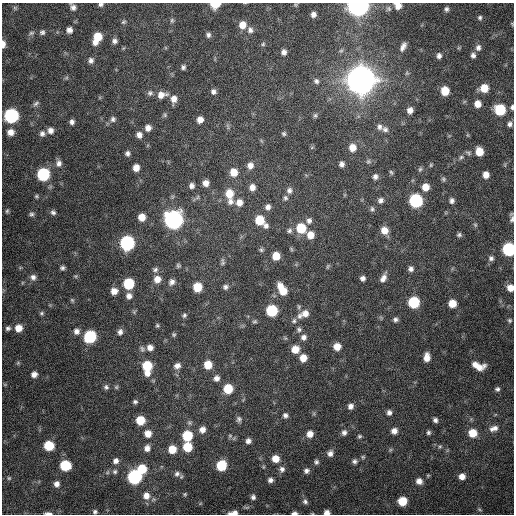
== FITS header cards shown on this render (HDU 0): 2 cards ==
NAXIS1  =                  512 / Axis length
NAXIS2  =                  512 / Axis length

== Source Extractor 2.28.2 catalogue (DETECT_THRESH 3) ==
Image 512 x 512 px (HDU 0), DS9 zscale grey, 1 PNG px = 1 image px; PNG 516 x 516 px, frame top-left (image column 1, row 512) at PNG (2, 3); no overlay
Background 544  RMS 16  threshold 49.3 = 3 sigma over >= 5 px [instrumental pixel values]
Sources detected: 226; all 226 listed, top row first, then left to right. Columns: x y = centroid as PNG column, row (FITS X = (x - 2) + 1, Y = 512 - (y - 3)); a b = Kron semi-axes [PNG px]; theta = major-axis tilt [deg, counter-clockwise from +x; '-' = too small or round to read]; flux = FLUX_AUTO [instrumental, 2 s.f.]
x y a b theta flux
101 4 5 5 - 2.4e+03
215 4 7 5 3 2.6e+04
295 5 6 5 - 1.4e+03
358 6 8 7 - 9.7e+05
398 6 8 7 - 9.3e+03
73 7 7 6 - 4.0e+03
15 8 6 5 - 1.8e+03
389 9 8 8 - 3.4e+03
446 9 6 6 - 3.0e+03
313 14 6 6 - 4.8e+03
480 18 6 5 - 2.1e+03
172 20 7 5 -90 1.8e+03
124 22 7 5 39 1.8e+03
512 24 6 3 -58 9.8e+02
243 25 8 7 - 1.2e+04
69 30 6 5 - 5.2e+03
250 30 9 7 -79 4.6e+03
42 32 7 7 - 2.8e+03
31 33 8 5 16 2.4e+03
208 35 6 5 - 3.0e+03
97 37 10 6 66 2.4e+04
115 41 6 6 - 3.4e+03
3 44 8 4 -89 6.4e+03
263 44 6 5 - 1.7e+03
403 47 12 6 62 6.3e+03
478 48 8 7 - 4.5e+03
284 52 6 6 - 4.9e+03
473 55 6 5 - 3.6e+03
439 56 7 5 82 4.1e+03
91 60 7 6 - 3.7e+03
183 67 6 5 - 2.6e+03
407 73 6 5 - 1.8e+03
361 80 10 10 - 2.9e+06
316 81 8 7 - 3.4e+03
484 88 8 7 - 1.7e+04
445 91 7 6 - 2.1e+04
213 92 6 6 - 3.6e+03
150 93 8 7 - 3.1e+03
162 95 11 7 11 9.5e+03
174 99 9 7 85 7.8e+03
36 103 9 5 33 2.7e+03
477 104 7 6 - 9.5e+03
512 107 7 4 86 2.7e+03
410 110 6 6 - 6.4e+03
500 110 7 7 - 6.0e+04
165 115 6 5 - 1.8e+03
315 115 7 5 88 2.1e+03
11 116 8 8 - 1.7e+05
113 119 8 7 - 3.5e+03
200 120 6 6 - 7.6e+03
72 122 5 5 - 3.7e+03
510 124 7 6 - 3.7e+03
379 127 8 7 - 4.2e+03
148 128 7 7 - 6.5e+03
385 129 9 7 -25 4.3e+03
50 130 7 7 - 5.6e+03
10 132 7 6 - 7.6e+03
42 134 8 7 - 4.1e+03
284 134 6 6 - 1.9e+03
139 135 7 7 - 6.0e+03
468 135 6 4 -71 1.1e+03
352 147 8 7 - 1.2e+04
479 151 7 6 - 1.8e+04
128 153 6 5 - 3.3e+03
468 153 8 5 -22 2.4e+03
461 157 7 6 - 2.6e+03
368 161 6 6 - 2.2e+03
59 163 9 7 88 5.5e+03
342 164 6 5 - 4.1e+03
250 165 8 7 - 7.0e+03
431 165 5 4 - 1.2e+03
136 168 6 6 - 9.3e+03
420 169 7 5 73 2.0e+03
234 172 8 7 - 1.4e+04
391 172 7 4 -62 1.7e+03
43 174 8 8 - 9.8e+04
486 175 6 6 - 8.4e+03
375 177 7 6 - 3.8e+03
443 179 7 5 -73 1.9e+03
206 183 6 6 - 7.0e+03
192 186 6 5 - 4.1e+03
252 187 7 6 - 7.0e+03
426 187 7 7 - 1.1e+04
289 190 8 7 - 4.1e+03
229 194 10 8 -87 1.8e+04
36 196 6 5 - 1.7e+03
285 198 7 6 - 2.5e+03
380 200 8 7 - 4.3e+03
416 201 8 7 - 1.5e+05
452 201 7 6 - 3.7e+03
230 202 9 8 - 5.6e+03
239 202 8 8 - 8.7e+03
268 207 7 6 - 4.5e+03
372 209 7 5 -76 2.5e+03
7 211 6 5 - 1.7e+03
53 212 8 6 -39 3.2e+03
31 214 7 6 - 2.5e+03
142 217 6 6 - 1.2e+04
512 219 10 6 78 3.4e+03
173 220 9 8 - 6.1e+05
259 220 8 7 - 2.7e+04
309 221 8 7 - 3.8e+03
475 225 6 5 - 1.7e+03
266 226 7 6 - 3.6e+03
301 228 8 7 - 3.6e+04
289 230 7 6 - 2.7e+03
384 230 8 7 - 1.2e+04
310 235 8 7 - 1.2e+04
459 235 6 5 - 2.5e+03
127 243 8 8 - 2.0e+05
509 249 8 7 - 1.3e+05
261 250 6 5 - 2.0e+03
276 256 6 6 - 1.7e+04
491 258 7 7 - 3.4e+03
223 262 11 5 86 2.8e+03
178 265 5 5 - 1.9e+03
328 266 8 4 55 1.5e+03
62 268 5 5 - 2.8e+03
155 269 8 6 20 2.9e+03
411 269 7 7 - 4.1e+03
33 277 8 8 - 4.8e+03
363 278 6 5 - 4.1e+03
383 278 12 6 64 6.6e+03
157 279 8 8 - 9.8e+03
172 282 9 7 52 4.9e+03
129 284 7 7 - 5.5e+04
197 287 7 7 - 2.6e+04
225 287 7 6 - 3.5e+03
510 288 7 6 - 1.0e+04
282 290 12 6 -61 2.2e+04
114 291 7 7 - 8.3e+03
129 296 7 7 - 5.7e+03
72 300 5 5 - 1.5e+03
414 302 7 7 - 6.5e+04
452 303 6 6 - 1.6e+04
299 307 7 5 -85 2.1e+03
272 311 7 7 - 6.7e+04
134 312 7 4 58 1.5e+03
42 313 6 5 - 2.0e+03
304 314 15 8 24 1.1e+04
184 315 6 5 - 2.4e+03
395 319 6 5 - 3.1e+03
509 320 6 5 - 2.0e+03
254 321 6 5 - 1.9e+03
294 321 8 6 56 3.0e+03
157 326 5 4 - 1.6e+03
8 328 7 6 - 3.0e+03
18 328 8 7 - 1.2e+04
299 329 8 7 - 3.0e+03
76 331 8 7 - 5.1e+03
120 332 7 6 - 4.1e+03
174 335 5 5 - 1.8e+03
90 336 8 7 - 1.0e+05
303 337 8 7 - 4.9e+03
337 347 7 7 - 1.1e+04
150 348 7 6 - 6.9e+03
142 349 8 6 -74 2.8e+03
295 349 8 7 - 1.4e+04
427 357 8 6 83 9.0e+03
303 358 7 7 - 1.2e+04
208 365 7 7 - 1.8e+04
475 365 7 6 - 6.5e+03
147 366 8 7 - 3.8e+04
177 366 9 7 24 5.7e+03
479 367 12 7 13 1.1e+04
147 373 7 7 - 6.9e+03
34 374 6 6 - 6.1e+03
216 378 7 7 - 5.3e+03
106 387 6 6 - 2.9e+03
116 387 6 5 - 1.6e+03
228 389 7 7 - 3.0e+04
497 389 6 5 - 2.6e+03
135 402 5 5 - 2.3e+03
350 406 6 6 - 5.1e+03
389 412 6 6 - 3.9e+03
285 415 6 6 - 3.2e+03
239 419 8 6 -77 3.0e+03
140 420 7 7 - 2.5e+04
435 420 5 5 - 3.3e+03
494 428 12 7 20 6.7e+03
202 430 8 7 - 7.2e+03
394 431 7 6 - 6.6e+03
344 432 7 7 - 4.0e+03
428 432 6 5 - 2.3e+03
473 433 8 7 - 1.9e+04
148 434 8 7 - 1.1e+04
310 434 7 6 - 8.6e+03
187 436 7 7 - 4.7e+04
230 436 6 5 - 1.7e+03
359 436 5 5 - 1.8e+03
248 441 6 5 - 4.2e+03
49 446 7 7 - 3.9e+04
440 446 6 5 - 1.7e+03
187 447 7 7 - 3.0e+04
147 448 8 7 - 6.3e+03
172 449 7 7 - 1.9e+04
330 453 7 6 - 4.8e+03
363 457 5 5 - 1.7e+03
275 459 7 7 - 1.3e+04
116 461 7 7 - 4.7e+03
354 461 7 6 - 3.1e+03
316 462 6 5 - 2.6e+03
65 465 7 7 - 5.1e+04
221 465 7 7 - 4.9e+04
142 469 8 7 - 3.0e+04
282 469 8 7 - 4.2e+03
306 471 7 6 - 3.6e+03
115 472 6 6 - 2.5e+03
177 474 8 8 - 4.5e+03
462 476 7 7 - 7.9e+03
134 477 8 7 - 1.9e+05
9 478 5 4 - 1.3e+03
270 480 6 5 - 3.8e+03
419 481 7 6 - 6.5e+03
57 484 6 5 - 5.1e+03
185 494 5 5 - 1.6e+03
146 496 10 9 - 9.8e+03
253 497 6 6 - 3.1e+03
305 501 7 6 - 3.0e+03
402 501 7 6 - 2.6e+04
479 509 7 4 -31 1.6e+03
95 512 5 4 - 2.1e+03
327 512 6 4 -1 5.1e+03
48 513 8 3 -1 3.5e+03
233 513 13 5 5 6.0e+03
294 513 6 3 3 3.6e+03
At the frame edge (FLAGS 8, measured only in part): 14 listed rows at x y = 101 4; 215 4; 358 6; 398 6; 512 24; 3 44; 512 107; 512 219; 509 249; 510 288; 327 512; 48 513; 233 513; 294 513